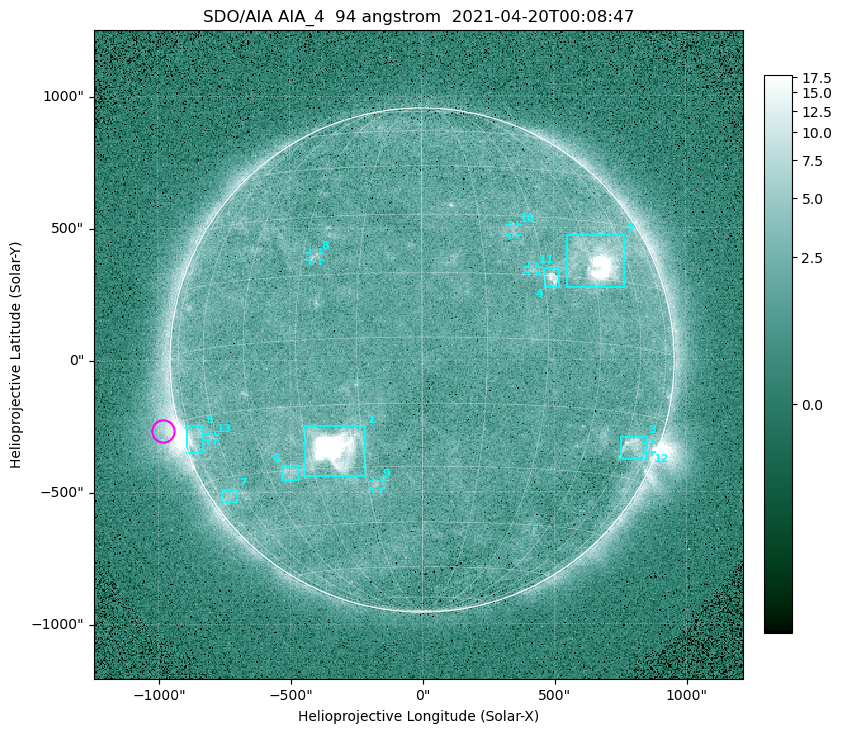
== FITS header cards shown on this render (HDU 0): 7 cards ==
TELESCOP= 'SDO/AIA '
INSTRUME= 'AIA_4   '
WAVELNTH=                   94
WAVEUNIT= 'angstrom'
DATE-OBS= '2021-04-20T00:08:47.12'
CTYPE1  = 'HPLN-TAN'
CTYPE2  = 'HPLT-TAN'

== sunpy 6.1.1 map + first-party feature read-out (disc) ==
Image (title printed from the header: SDO/AIA AIA_4  94 angstrom  2021-04-20T00:08:47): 512 x 512 px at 4.8 arcsec/px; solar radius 955 arcsec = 199 px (full disc in frame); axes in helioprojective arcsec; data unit not stated in the header (colour bar unlabelled)
Orientation: roll -0.137 deg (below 1 deg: not rotated)
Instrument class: DISC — disc imager (sunpy class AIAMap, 94 A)
Bright regions (active regions / flare kernels): reference = the median radial profile (limb darkening/brightening removed); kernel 5 px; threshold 5 sigma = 2.5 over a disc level ~1.76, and >= 1.15x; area >= 9 px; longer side >= 5 px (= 24 arcsec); searched inside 0.97 R_sun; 13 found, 13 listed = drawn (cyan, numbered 1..; 6 of them under ~33 arcsec drawn as corner ticks so the feature stays visible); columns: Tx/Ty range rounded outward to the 10 arcsec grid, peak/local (2 s.f.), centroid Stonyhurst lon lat
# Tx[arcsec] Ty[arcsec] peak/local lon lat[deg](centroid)
1 -450..-210 -440..-250 995 -23 -25
2 550..770 270..470 46 +48 +20
3 750..850 -380..-290 4.4 +65 -22
4 460..520 270..350 6.5 +32 +15
5 -900..-830 -350..-250 7.1 -72 -19
6 -540..-470 -450..-400 3 -38 -30
7 -760..-700 -540..-490 2.5 -67 -34
8 -430..-380 380..410 3.1 -27 +20
9 -190..-160 -490..-450 3 -13 -34
10 330..370 470..510 2.6 +24 +26
11 400..440 330..360 2.9 +27 +16
12 850..870 -350..-310 2.8 +75 -22
13 -810..-780 -300..-280 2.5 -63 -20
Off-limb structures (1.02-1.3 R_sun): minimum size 50 px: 7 found; the strongest spans PA ~90..115 deg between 1.02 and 1.22 R_sun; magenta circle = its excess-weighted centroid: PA ~105 deg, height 1.06 R_sun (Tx ~-980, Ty ~-270 arcsec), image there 4.6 x the reference